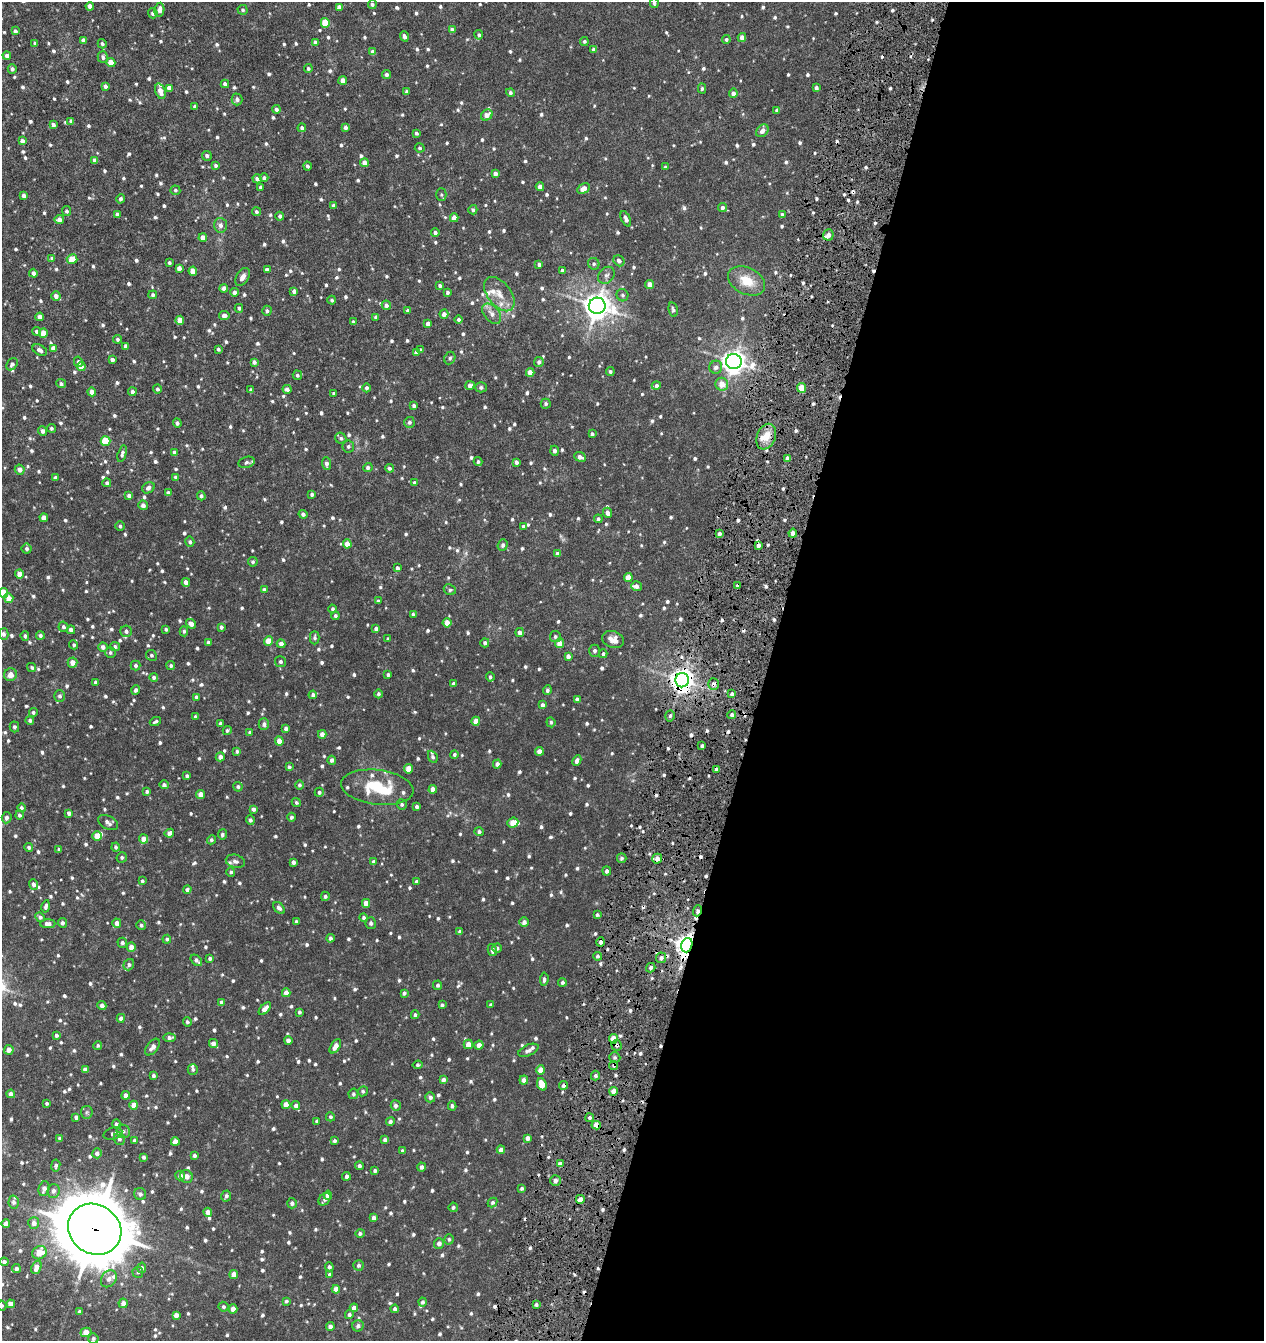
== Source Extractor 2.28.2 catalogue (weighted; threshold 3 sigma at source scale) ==
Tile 12 of 4 x 4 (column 4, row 3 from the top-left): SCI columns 3921-5182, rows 1349-2687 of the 5445 x 5371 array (HDU 1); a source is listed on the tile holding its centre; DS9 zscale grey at full resolution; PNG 1266 x 1343 px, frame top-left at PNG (2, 2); each listed source drawn as its Kron ellipse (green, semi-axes under 4 px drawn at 4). Shown black and unused: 40% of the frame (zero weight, under 8 of 16 exposures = <1% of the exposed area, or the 3 px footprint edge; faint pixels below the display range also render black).
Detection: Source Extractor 2.28.2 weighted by HDU 2 'WHT'; one run over the whole footprint, this tile lists its part. Background 0.0228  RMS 0.0031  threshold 0.0128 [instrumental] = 3 sigma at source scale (4.09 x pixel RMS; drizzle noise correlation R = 1.36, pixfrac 0.8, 0.05/0.05 arcsec/px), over >= 5 px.
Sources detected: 1124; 29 cosmic-ray / hot-pixel residue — neither listed nor drawn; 20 inside a brighter listed object's ellipse — not listed separately; of the other 1075, all 500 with FLUX_AUTO >= 0.523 (the completeness limit of this list) listed and drawn (575 fainter detections not listed), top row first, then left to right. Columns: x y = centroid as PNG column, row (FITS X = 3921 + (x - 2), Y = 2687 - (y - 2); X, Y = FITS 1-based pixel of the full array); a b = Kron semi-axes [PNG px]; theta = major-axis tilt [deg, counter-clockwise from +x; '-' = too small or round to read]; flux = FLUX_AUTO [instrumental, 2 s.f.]
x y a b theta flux
654 3 5 4 - 0.55
372 4 4 4 - 0.59
90 6 4 4 - 1.5
339 7 4 4 - 1.4
159 10 7 5 81 1.7
243 10 5 5 - 0.56
153 13 5 4 - 0.81
325 23 5 4 - 5.5
452 30 4 4 - 1.2
15 31 4 4 - 0.66
479 35 5 4 - 0.59
404 36 5 4 - 0.93
742 37 4 4 - 1.4
726 39 4 4 - 0.56
83 40 4 4 - 0.76
584 41 4 4 - 0.54
316 42 4 4 - 0.87
35 43 4 3 - 0.58
102 44 5 4 - 0.59
594 49 4 4 - 1.3
373 52 4 4 - 1.6
7 56 4 4 - 0.96
103 57 6 5 - 0.85
111 62 4 4 - 3.4
308 68 4 4 - 0.62
12 69 5 4 - 0.75
386 75 4 4 - 0.84
343 80 4 4 - 1.7
225 84 4 4 - 1.2
105 86 4 4 - 0.88
169 88 4 4 - 1.6
702 88 5 4 - 0.53
816 88 4 3 - 0.73
160 91 8 5 -72 2.4
406 92 4 4 - 0.58
510 93 4 4 - 0.72
733 93 4 4 - 1.3
237 99 6 5 - 0.93
195 106 4 3 - 0.78
276 109 4 4 - 0.83
777 110 4 4 - 0.93
487 115 6 5 - 2.1
71 121 4 3 - 0.79
53 125 4 3 - 0.79
345 127 4 4 - 0.89
302 128 4 4 - 0.71
762 131 7 5 46 1.3
416 133 3 3 - 0.59
22 141 4 4 - 1.2
420 148 5 4 - 0.56
207 156 5 5 - 0.84
95 160 4 4 - 1.1
364 163 4 4 - 2.1
216 165 3 3 - 0.62
307 166 4 3 - 0.61
665 167 4 4 - 0.56
495 173 4 4 - 1.1
264 178 4 4 - 0.68
257 179 4 4 - 1.2
261 187 3 3 - 0.57
540 187 4 4 - 1.6
583 189 6 4 30 2
175 190 5 5 - 0.58
441 194 6 5 - 0.58
24 196 4 4 - 1.2
121 199 5 4 - 0.67
334 206 3 3 - 0.8
723 207 4 4 - 0.8
473 210 4 4 - 0.58
66 211 5 4 - 0.6
256 212 4 4 - 0.62
117 214 4 4 - 0.76
782 215 4 4 - 0.67
280 216 4 4 - 0.73
454 218 4 4 - 2.3
59 219 4 4 - 1.3
626 219 8 4 -66 1.3
220 225 7 6 - 1.2
435 232 4 4 - 0.77
828 235 5 5 - 0.91
203 238 4 4 - 1.9
52 258 4 4 - 0.65
72 259 5 5 - 4.3
619 261 6 5 - 0.97
169 263 3 3 - 0.59
539 264 4 3 - 0.78
594 264 6 5 - 0.57
179 268 4 4 - 1.4
267 270 4 4 - 1
562 270 3 3 - 0.64
193 271 4 4 - 3.1
33 273 4 4 - 1
606 275 9 7 48 1
243 277 10 6 59 1.5
747 281 20 13 -26 6
650 284 4 4 - 1.9
440 285 4 3 - 0.65
224 288 4 4 - 1.1
294 291 4 4 - 0.89
235 292 4 4 - 0.89
447 292 4 4 - 0.68
499 294 20 11 -52 3.5
153 295 4 4 - 0.54
622 295 6 6 - 0.65
56 296 5 4 - 1.2
332 300 4 4 - 0.67
386 305 4 4 - 1
597 306 8 8 - 340
239 308 4 3 - 0.56
673 310 7 4 -77 0.66
267 311 5 4 - 0.69
408 311 4 3 - 0.82
444 314 4 4 - 1.4
492 314 12 7 -50 1.8
224 315 5 4 - 1.2
40 317 4 4 - 1.7
376 317 4 3 - 0.69
459 319 4 4 - 0.66
180 320 4 4 - 3.5
353 322 4 3 - 0.61
428 324 4 4 - 1.4
37 331 4 4 - 0.66
43 333 4 4 - 2.6
117 339 4 4 - 0.55
126 346 4 4 - 1
53 348 4 4 - 1.4
218 349 4 3 - 0.58
40 350 8 5 -29 1.2
421 350 4 4 - 0.73
416 352 4 4 - 1
450 358 6 5 - 0.65
112 360 4 3 - 0.9
734 361 8 7 - 220
78 362 5 4 - 0.75
254 362 4 4 - 0.87
539 362 5 4 - 0.86
12 364 7 5 54 0.8
81 367 4 4 - 2.1
716 367 6 6 - 1.1
610 372 4 4 - 0.58
530 373 4 4 - 2.3
297 375 5 4 - 0.71
61 384 5 4 - 0.75
722 384 6 6 - 3.2
470 385 5 4 - 1.3
656 386 4 4 - 0.78
481 387 5 5 - 0.61
367 388 4 4 - 0.7
802 388 5 4 - 5.3
157 389 4 4 - 0.64
287 389 4 4 - 0.93
251 390 4 3 - 0.68
92 392 4 4 - 2.1
132 392 4 4 - 0.88
334 393 3 3 - 0.53
546 404 5 5 - 0.55
414 405 4 4 - 0.65
409 422 5 5 - 0.69
177 423 4 4 - 0.66
51 428 4 4 - 0.53
43 431 5 4 - 1.1
592 434 4 3 - 0.57
766 437 13 9 67 4.1
341 438 6 5 - 0.63
106 441 5 5 - 7.6
348 446 6 5 - 0.63
554 451 5 4 - 0.96
175 453 4 4 - 1.4
122 454 8 4 76 0.8
580 457 6 4 -23 1.4
787 459 4 4 - 1.7
247 462 8 5 18 0.72
478 462 4 4 - 0.61
516 462 4 3 - 0.92
326 464 6 4 -85 1.1
368 467 4 4 - 0.74
389 468 4 4 - 0.55
20 470 5 5 - 1.4
175 477 3 3 - 0.54
55 478 4 4 - 0.84
107 483 4 4 - 0.68
414 483 4 3 - 0.67
148 488 6 5 - 1.1
168 493 4 4 - 0.81
312 494 4 3 - 0.67
129 496 4 4 - 1
201 496 4 4 - 0.68
143 505 5 4 - 1.1
608 513 5 4 - 1.3
303 514 4 4 - 0.82
44 518 4 4 - 1.7
598 519 4 4 - 0.67
120 526 5 4 - 0.58
523 526 3 3 - 0.53
793 533 4 4 - 1.6
719 534 4 3 - 1.1
190 542 5 4 - 0.62
347 544 4 4 - 3
503 545 6 5 - 0.82
758 545 4 3 - 1.1
27 549 5 5 - 0.68
558 554 4 3 - 0.98
253 562 5 4 - 0.54
397 568 4 4 - 0.96
19 574 4 4 - 1.9
628 577 4 4 - 3
186 582 4 4 - 1.4
636 586 5 5 - 1.1
738 586 4 3 - 0.92
264 590 4 4 - 0.95
450 590 6 5 - 0.55
3 593 5 4 - 6.8
9 598 5 4 - 2.6
378 601 3 3 - 0.61
332 609 4 4 - 0.54
413 614 3 3 - 0.57
335 616 4 4 - 0.57
447 623 4 4 - 3.2
191 624 5 4 - 1.5
63 627 5 4 - 0.72
221 627 4 3 - 0.68
166 629 4 3 - 0.53
376 629 4 4 - 1.1
71 630 4 4 - 1.3
126 631 6 5 - 0.92
184 631 5 4 - 0.56
520 633 4 4 - 1.2
3 634 6 5 - 0.75
40 635 4 4 - 0.71
25 636 5 4 - 0.57
555 637 5 5 - 0.59
315 638 6 5 - 0.68
388 639 3 3 - 0.55
613 640 11 8 -16 2.1
268 641 4 4 - 3.9
208 642 4 3 - 0.63
485 643 4 4 - 0.79
560 643 5 4 - 2.9
281 644 4 4 - 1.3
74 645 5 4 - 0.55
103 647 5 4 - 1.1
115 647 5 4 - 0.74
595 651 6 5 - 0.76
110 653 5 5 - 0.56
603 654 4 4 - 0.71
151 655 5 5 - 0.56
568 656 4 4 - 1.2
280 662 5 5 - 0.72
72 663 5 5 - 2.3
136 665 5 5 - 0.74
171 666 4 4 - 0.64
32 667 5 4 - 0.56
11 675 6 6 - 2
388 675 3 3 - 0.63
154 677 4 4 - 0.67
490 677 5 3 - 0.55
682 680 7 7 - 230
95 682 4 3 - 0.57
454 684 4 3 - 0.79
713 684 5 5 - 1
136 690 4 4 - 0.83
547 690 5 4 - 0.73
378 694 4 4 - 0.63
732 694 4 4 - 0.74
313 695 4 4 - 0.77
60 696 6 5 - 0.75
196 697 4 3 - 0.62
577 699 4 3 - 0.85
542 705 4 3 - 0.76
33 712 4 4 - 0.58
732 715 4 4 - 0.78
670 716 6 4 72 0.59
195 717 3 3 - 0.6
30 720 4 4 - 0.67
155 721 6 3 28 0.6
476 721 4 4 - 2.6
551 722 5 4 - 0.55
220 723 3 3 - 0.71
264 724 6 5 - 0.88
14 727 5 4 - 0.6
286 728 4 4 - 0.86
227 730 5 4 - 0.52
250 732 4 4 - 0.53
322 734 4 4 - 1.6
279 741 4 4 - 2.1
702 746 3 3 - 0.56
237 751 4 4 - 0.54
539 751 4 4 - 1.7
454 754 4 4 - 0.57
220 757 5 4 - 1.2
433 757 6 4 -66 0.66
332 760 4 4 - 0.89
577 761 5 4 - 1.1
497 764 4 4 - 0.87
289 767 4 3 - 0.62
408 769 4 4 - 3.6
716 769 4 3 - 0.83
187 776 4 4 - 0.56
164 785 4 4 - 0.78
299 785 5 4 - 0.58
238 787 5 4 - 0.64
377 787 36 17 -7 12
433 789 4 4 - 2.3
147 791 4 4 - 0.62
319 792 4 4 - 0.67
201 795 4 4 - 2.3
296 802 5 4 - 0.54
402 804 5 5 - 0.59
417 807 4 3 - 0.78
21 808 4 4 - 0.7
253 809 4 4 - 0.72
69 813 4 4 - 0.91
19 815 4 4 - 0.64
291 817 4 4 - 0.67
7 818 5 5 - 0.84
250 820 4 4 - 0.66
108 822 10 6 -27 1.3
513 823 6 5 - 3
479 832 5 4 - 0.67
169 833 5 4 - 1.2
222 834 5 4 - 0.6
97 836 5 4 - 2.8
144 839 4 4 - 2
211 840 5 4 - 0.56
29 847 4 4 - 0.66
116 847 4 4 - 0.65
59 849 4 3 - 0.58
122 857 5 5 - 0.58
622 858 5 4 - 0.74
657 859 5 5 - 1.9
235 861 10 6 -14 1.2
293 862 4 4 - 0.94
374 862 4 3 - 0.76
607 871 4 4 - 0.79
231 872 4 4 - 0.54
142 881 4 3 - 0.59
417 881 4 4 - 0.61
33 885 5 4 - 0.81
187 890 4 4 - 0.81
325 896 4 4 - 0.68
366 903 4 4 - 2.1
46 906 6 3 79 0.75
279 908 7 4 -44 0.88
697 911 5 4 - 0.91
597 915 4 4 - 0.62
40 917 5 4 - 0.78
363 917 4 4 - 0.56
296 922 3 3 - 0.81
524 922 5 4 - 1.1
62 923 5 4 - 0.88
117 923 4 4 - 1.7
371 923 6 5 - 0.63
48 924 7 4 2 1.4
141 925 5 4 - 0.68
460 932 4 3 - 0.87
330 938 4 4 - 0.73
167 939 4 4 - 0.57
601 942 4 4 - 0.95
122 943 5 4 - 0.78
687 945 7 5 72 200
131 947 5 4 - 2
497 948 4 4 - 0.78
492 950 6 4 -78 0.82
597 956 4 4 - 0.58
210 958 3 3 - 0.61
661 958 5 5 - 0.96
196 960 7 4 -43 0.88
129 965 6 5 - 0.66
651 968 5 4 - 0.83
544 979 7 4 85 0.7
562 982 4 4 - 0.73
438 985 5 4 - 0.72
286 993 4 4 - 1.9
404 993 4 3 - 0.59
221 1002 4 3 - 0.65
102 1005 4 4 - 1
442 1005 3 3 - 0.56
491 1005 4 3 - 0.53
265 1009 8 4 46 2
299 1012 4 3 - 0.61
415 1015 4 4 - 0.6
121 1018 4 4 - 1.3
187 1022 5 4 - 0.56
56 1035 4 3 - 0.59
169 1038 6 4 5 1
613 1039 4 4 - 4.4
288 1040 4 4 - 1.4
213 1043 4 4 - 1.2
468 1044 5 4 - 2.6
98 1045 4 4 - 0.53
479 1045 5 4 - 1.2
617 1045 5 5 - 0.69
335 1046 8 4 57 1.9
152 1047 10 5 51 1.6
9 1050 5 4 - 1.8
528 1050 11 5 24 1.1
615 1057 6 5 - 0.6
418 1065 5 4 - 0.63
614 1065 4 4 - 0.59
193 1069 5 5 - 0.6
85 1070 4 4 - 1.3
541 1070 4 4 - 2.8
153 1076 4 3 - 0.64
596 1076 5 4 - 0.69
443 1080 4 4 - 1.1
524 1080 4 4 - 1.2
542 1084 6 4 -67 4.4
563 1085 4 4 - 0.84
363 1091 5 5 - 0.56
614 1091 4 4 - 2.4
11 1094 4 4 - 1.3
353 1094 5 5 - 0.53
126 1095 4 4 - 1.3
430 1097 5 5 - 0.82
47 1103 3 3 - 0.55
134 1105 4 4 - 2.7
286 1105 5 4 - 2.2
296 1106 4 4 - 1.1
396 1106 5 5 - 0.93
452 1106 5 4 - 0.61
87 1112 6 6 - 0.59
76 1117 4 4 - 0.94
330 1117 4 4 - 0.54
590 1118 4 4 - 0.64
317 1121 3 3 - 0.56
390 1121 4 4 - 0.79
116 1124 5 4 - 0.73
596 1125 4 4 - 2.6
123 1131 7 6 - 0.93
113 1134 9 6 17 0.86
527 1138 4 4 - 1.2
60 1139 4 3 - 0.8
119 1139 6 5 - 0.9
134 1140 4 4 - 0.59
385 1140 4 4 - 0.84
335 1141 4 4 - 0.6
175 1142 4 4 - 2.4
501 1150 4 4 - 1.5
402 1151 4 3 - 0.7
97 1153 5 4 - 1.1
194 1156 4 3 - 0.67
144 1157 4 3 - 0.74
560 1164 4 4 - 1.4
56 1165 6 4 83 0.73
359 1166 4 4 - 0.71
422 1167 4 4 - 0.84
375 1171 3 3 - 0.59
180 1176 5 5 - 1.2
186 1176 6 6 - 1.4
346 1176 4 4 - 0.8
555 1181 5 5 - 1.1
522 1188 4 3 - 0.57
44 1189 8 5 75 1.3
54 1191 7 6 - 0.96
140 1194 6 6 - 0.82
328 1195 4 4 - 1.6
226 1196 5 5 - 0.75
325 1199 7 5 47 0.8
580 1199 4 4 - 1.7
14 1202 6 5 - 0.81
493 1202 5 4 - 0.57
292 1203 5 5 - 0.89
453 1207 5 4 - 0.63
208 1212 4 4 - 1.8
374 1218 4 4 - 1.1
6 1223 4 4 - 1.5
34 1223 5 5 - 1.5
95 1229 27 24 -35 1700
360 1233 5 4 - 0.7
449 1239 5 4 - 0.55
439 1243 5 5 - 1.3
39 1253 7 6 - 4.1
4 1262 4 4 - 0.84
358 1265 5 5 - 0.69
36 1267 7 5 69 2.3
329 1267 4 4 - 0.78
142 1268 5 4 - 0.7
16 1269 4 4 - 0.87
138 1272 5 5 - 0.53
234 1274 4 4 - 2
329 1274 4 4 - 0.7
109 1279 9 7 55 1.4
336 1289 4 4 - 2.1
286 1301 4 3 - 0.53
423 1302 4 4 - 0.6
123 1303 5 4 - 1.3
11 1304 4 4 - 2
536 1305 3 3 - 0.56
2 1306 5 4 - 0.54
223 1307 5 5 - 0.59
354 1308 4 4 - 1.6
233 1309 4 4 - 2.4
395 1309 4 4 - 0.73
80 1312 4 3 - 0.85
349 1314 4 4 - 0.67
176 1315 4 4 - 1.4
358 1326 6 5 - 0.98
330 1327 4 4 - 1.1
86 1332 5 4 - 2.9
93 1338 5 5 - 0.6
Overlapping masked pixels (flux is a lower limit): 15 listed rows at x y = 758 545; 738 586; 682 680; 713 684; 716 769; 657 859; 697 911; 687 945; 661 958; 617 1045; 614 1065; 563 1085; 596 1125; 560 1164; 95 1229
Isophote crosses this tile's border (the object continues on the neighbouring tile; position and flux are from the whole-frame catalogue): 3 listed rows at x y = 654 3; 3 593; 2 1306